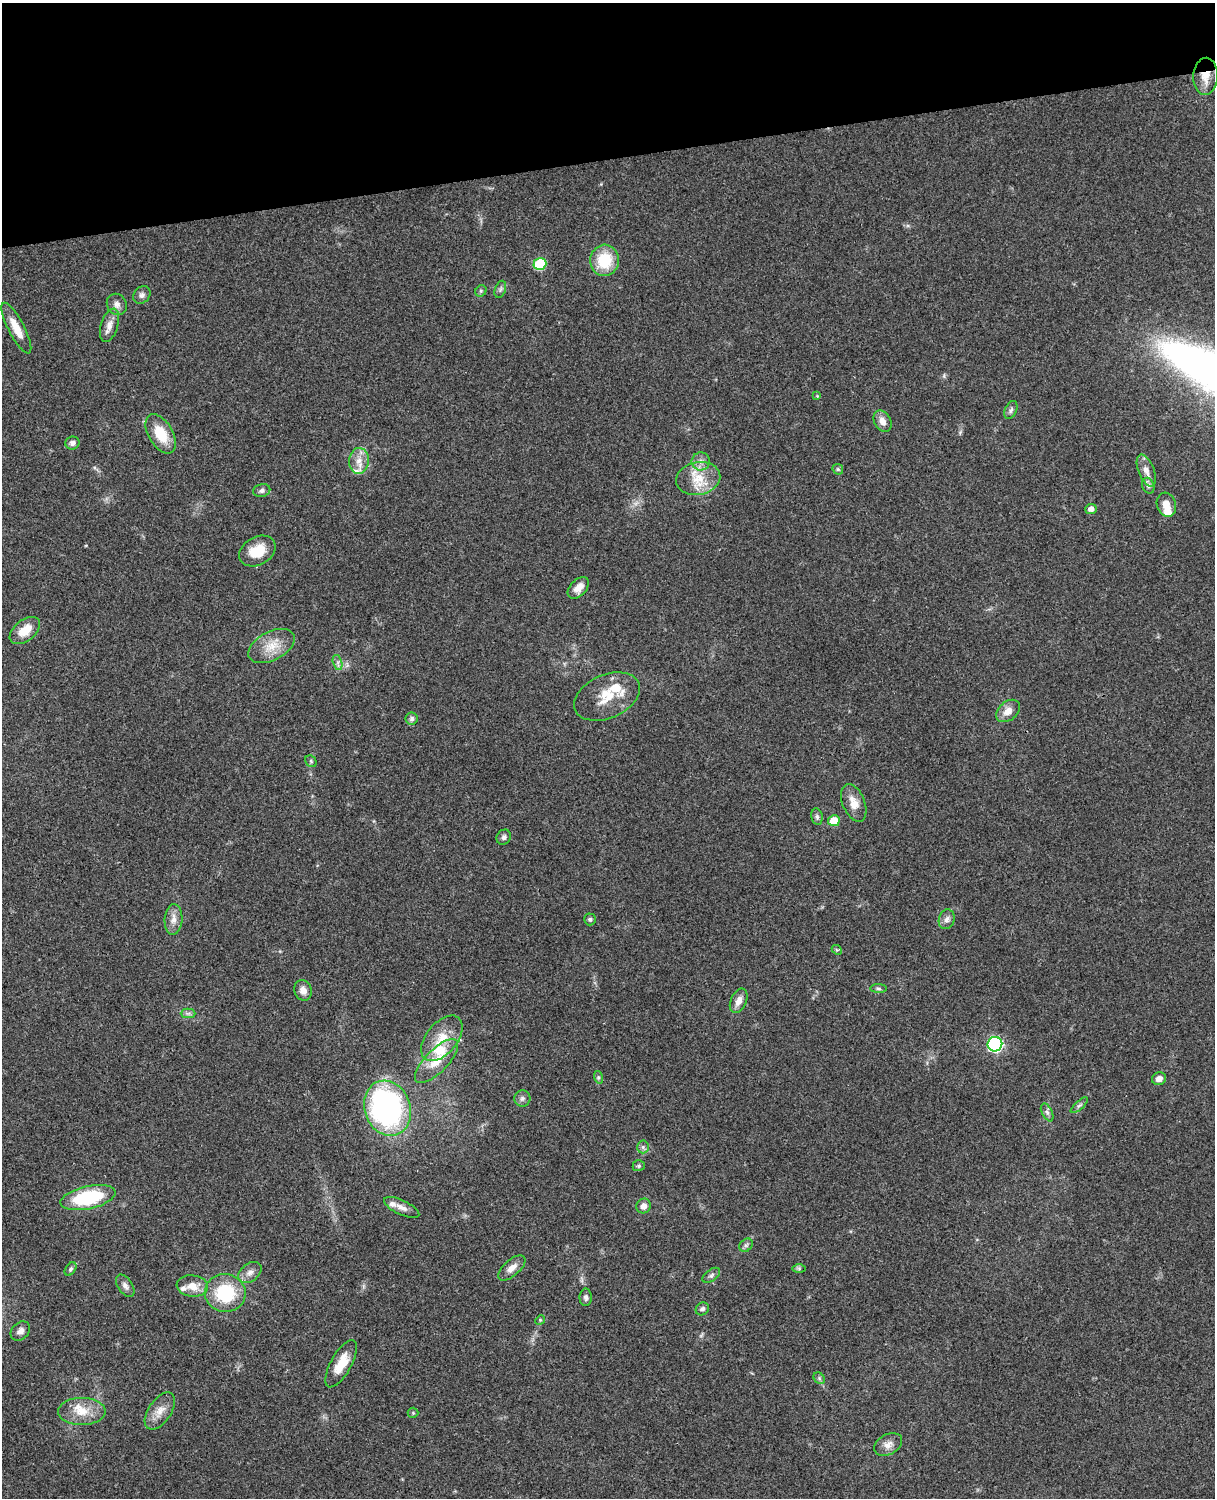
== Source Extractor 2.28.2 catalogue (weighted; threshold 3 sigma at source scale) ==
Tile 3 of 4 x 3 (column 3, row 1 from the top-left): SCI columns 2545-3757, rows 3268-4763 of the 5087 x 4926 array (HDU 1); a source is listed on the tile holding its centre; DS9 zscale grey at full resolution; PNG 1217 x 1500 px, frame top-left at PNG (2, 3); each listed source drawn as its Kron ellipse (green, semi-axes under 4 px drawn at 4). Shown black and unused: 10% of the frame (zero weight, under 3 of 4 exposures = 6% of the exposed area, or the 3 px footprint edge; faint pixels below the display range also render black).
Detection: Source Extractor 2.28.2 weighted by HDU 2 'WHT'; one run over the whole footprint, this tile lists its part. Background 0.0787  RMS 0.0058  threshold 0.026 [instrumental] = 3 sigma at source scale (4.5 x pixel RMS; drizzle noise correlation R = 1.50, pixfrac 1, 0.05/0.05 arcsec/px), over >= 5 px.
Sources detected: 84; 1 inside a brighter object's white glare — neither listed nor drawn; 6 inside a brighter listed object's ellipse — not listed separately; the other 77 listed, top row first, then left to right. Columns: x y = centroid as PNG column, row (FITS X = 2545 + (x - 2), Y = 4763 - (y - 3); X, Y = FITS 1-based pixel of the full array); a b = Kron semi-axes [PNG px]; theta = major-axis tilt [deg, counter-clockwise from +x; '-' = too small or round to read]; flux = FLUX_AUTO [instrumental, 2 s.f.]
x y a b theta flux
1205 76 18 12 87 8
604 260 15 14 - 22
540 264 6 6 - 30
500 289 9 5 71 1.5
481 291 6 5 - 0.94
142 295 9 7 46 2.1
117 304 11 9 -58 3.1
109 325 17 8 73 4.7
16 328 28 8 -63 9.4
817 396 4 4 - 0.59
1011 410 9 6 66 1.6
882 421 11 8 -63 4.4
161 434 22 12 -59 16
72 443 7 6 - 2
359 461 13 10 84 6
701 461 9 9 - 3.4
838 469 6 5 - 0.85
1146 470 17 8 -69 4.8
698 478 22 16 11 14
1148 486 8 6 -69 1.6
262 491 8 6 14 1.8
1166 505 12 9 -73 6
1091 509 5 5 - 3.1
257 551 19 14 29 12
578 588 13 8 45 4.8
25 630 17 10 38 9.5
272 646 25 14 28 11
338 662 8 4 -73 1.6
607 696 35 21 24 17
1008 711 13 9 40 5.2
412 719 6 6 - 1.5
311 761 6 5 - 1
854 803 20 11 -67 6.7
817 817 8 5 -80 1.4
834 821 6 5 - 11
504 837 8 7 - 1.8
173 919 15 9 86 4.5
590 919 6 6 - 1.2
947 919 10 7 73 2.7
837 950 5 4 - 0.68
878 989 8 4 -1 1.1
303 990 10 8 -70 4
739 1001 13 7 66 4.2
188 1013 7 4 0 1.4
442 1038 26 15 50 14
995 1044 7 7 - 100
436 1061 28 11 45 12
598 1077 6 4 -72 1
1159 1079 7 6 - 3.2
522 1098 8 8 - 1.9
1079 1105 11 4 42 1.3
387 1108 28 23 -71 150
1047 1112 9 5 -62 1.7
643 1147 6 6 - 1.5
639 1166 6 5 - 1
88 1198 28 11 12 42
644 1206 7 7 - 3.3
402 1207 19 7 -26 4
746 1245 7 6 - 1.5
512 1268 17 8 42 4.8
71 1269 7 5 53 1.2
799 1269 7 4 -1 0.97
250 1272 13 9 38 3.6
711 1275 10 5 38 1.7
125 1286 12 7 -56 2.5
192 1286 16 10 -6 7.5
225 1293 20 19 - 34
586 1297 9 6 89 1.8
702 1309 7 6 - 1.7
540 1320 5 4 - 0.65
20 1331 11 8 43 3
341 1364 26 10 61 11
819 1378 6 5 - 1.1
82 1411 23 13 1 11
160 1411 21 11 56 6.9
413 1413 5 5 - 0.74
888 1445 15 10 29 4
Overlapping masked pixels (flux is a lower limit): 1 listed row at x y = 1205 76